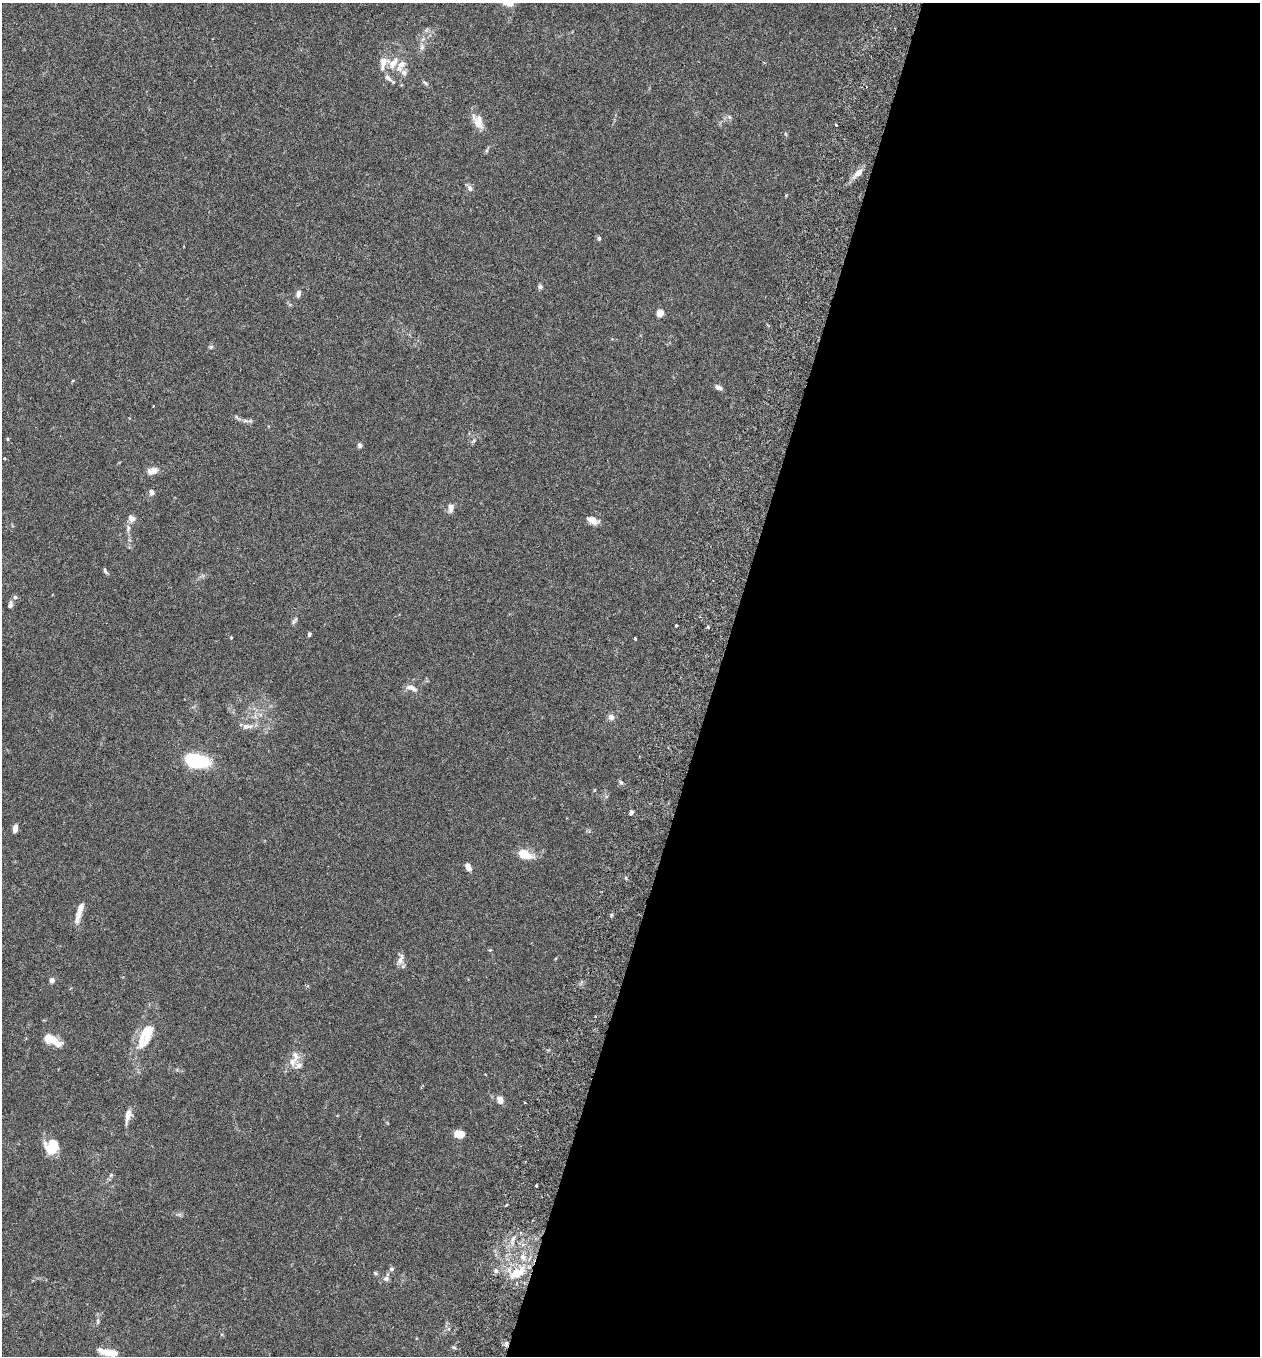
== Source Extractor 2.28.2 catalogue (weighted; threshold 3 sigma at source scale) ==
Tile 12 of 4 x 4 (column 4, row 3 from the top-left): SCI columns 3967-5224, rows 1383-2736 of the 5545 x 5467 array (HDU 1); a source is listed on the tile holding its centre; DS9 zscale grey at full resolution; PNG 1262 x 1358 px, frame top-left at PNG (2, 3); no overlay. Shown black and unused: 43% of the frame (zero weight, under 3 of 6 exposures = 3% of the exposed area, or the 3 px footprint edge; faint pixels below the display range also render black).
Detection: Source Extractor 2.28.2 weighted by HDU 2 'WHT'; one run over the whole footprint, this tile lists its part. Background 0.0176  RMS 0.002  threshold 0.00801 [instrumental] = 3 sigma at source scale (4.09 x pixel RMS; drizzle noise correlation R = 1.36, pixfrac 0.8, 0.05/0.05 arcsec/px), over >= 5 px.
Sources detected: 76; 8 inside a brighter listed object's ellipse — not listed separately; the other 68 listed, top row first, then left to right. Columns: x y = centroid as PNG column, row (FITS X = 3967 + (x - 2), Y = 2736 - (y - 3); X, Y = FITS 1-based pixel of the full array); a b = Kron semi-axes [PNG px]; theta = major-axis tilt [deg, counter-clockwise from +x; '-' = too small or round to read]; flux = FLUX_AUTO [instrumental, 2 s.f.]
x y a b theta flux
422 47 7 6 - 0.49
384 63 19 11 70 1.9
401 65 16 8 57 1.5
388 78 13 6 -46 0.75
425 83 7 4 -45 0.3
729 117 6 5 - 0.37
478 122 19 12 -75 2
836 124 3 2 - 0.17
786 134 6 3 -70 0.19
858 173 11 7 43 1.3
470 188 9 7 -61 0.58
599 238 5 4 - 0.47
540 286 6 6 - 0.41
298 293 8 5 73 0.71
660 313 5 4 - 4
211 347 6 4 22 0.28
719 387 8 5 -26 0.7
245 421 9 4 -8 0.49
8 439 5 3 - 0.16
474 440 6 4 47 0.3
360 445 7 5 -86 0.39
153 471 15 9 14 1.3
151 492 5 4 - 1
451 508 12 7 85 0.82
132 518 8 7 - 0.84
593 520 12 7 -23 1.5
128 528 9 4 69 0.44
105 571 8 4 -66 0.34
15 597 5 5 - 0.33
10 606 8 5 66 0.44
294 621 11 4 50 0.37
676 625 3 3 - 0.4
708 627 4 3 - 0.22
309 634 5 4 - 0.29
231 637 4 3 - 0.16
635 638 3 2 - 0.18
412 688 17 6 -21 0.91
611 717 8 7 - 0.79
246 726 13 7 3 1
196 760 22 10 -13 16
621 782 6 5 - 0.32
595 790 5 3 - 0.17
631 812 5 4 - 0.41
15 828 7 5 84 0.9
524 854 10 6 -20 4.7
468 867 7 5 -67 1.2
626 878 5 3 - 0.2
79 912 27 6 73 1.7
400 960 12 7 61 1
52 980 4 4 - 1.3
50 1039 10 7 -16 4.3
141 1041 23 9 81 2.4
296 1056 15 8 -88 1.4
500 1100 6 5 - 1.7
128 1115 16 6 78 1.4
459 1134 10 7 -1 1.8
52 1147 17 16 - 3.5
111 1175 6 5 - 0.3
536 1186 3 2 - 0.26
513 1239 9 4 55 0.62
391 1269 6 6 - 0.37
496 1271 7 6 - 0.55
518 1272 28 12 36 4.3
375 1273 5 5 - 0.24
386 1278 8 7 - 0.54
98 1322 8 4 82 0.31
506 1344 7 5 -70 0.45
109 1353 20 6 -11 3.1
Overlapping masked pixels (flux is a lower limit): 1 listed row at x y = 506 1344